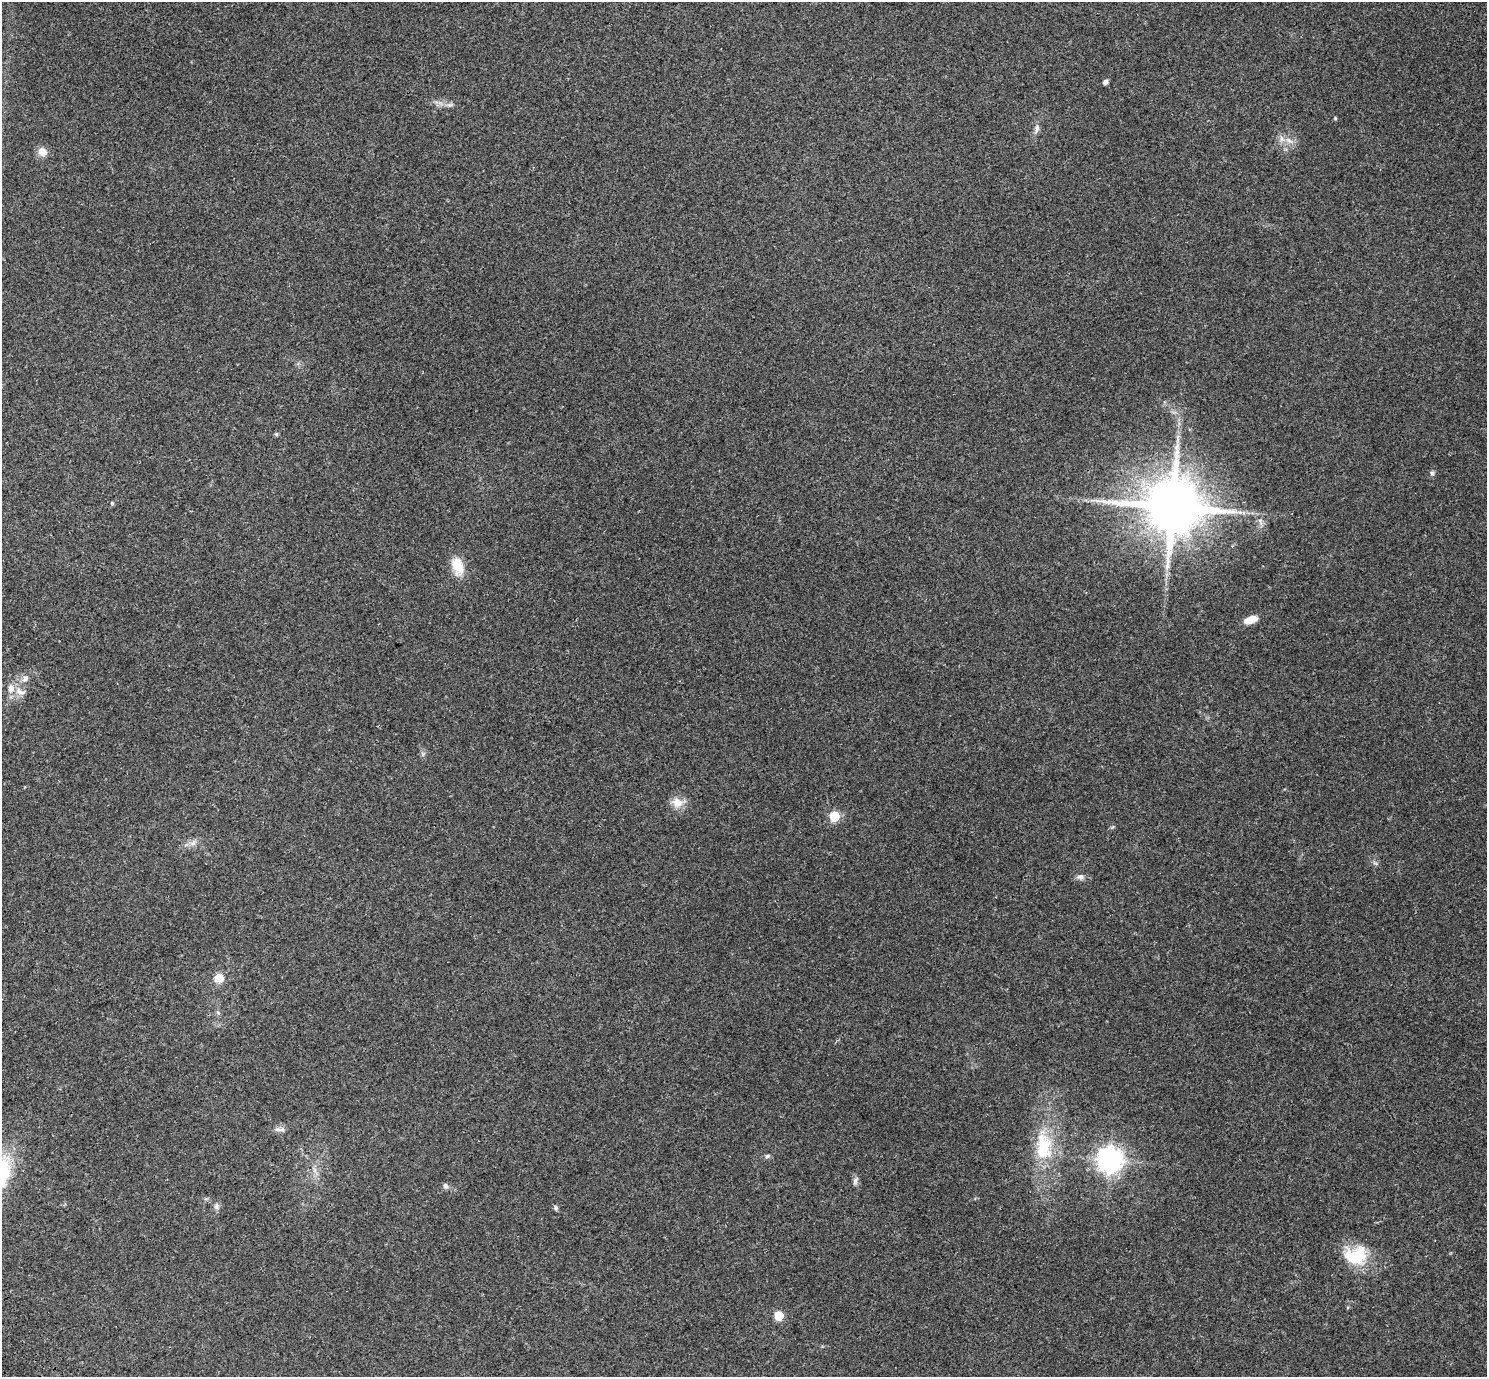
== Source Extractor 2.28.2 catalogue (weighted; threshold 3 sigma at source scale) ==
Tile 7 of 4 x 4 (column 3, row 2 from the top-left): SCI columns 3122-4606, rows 3138-4512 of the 6238 x 6212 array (HDU 1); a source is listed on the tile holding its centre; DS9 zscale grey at full resolution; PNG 1489 x 1379 px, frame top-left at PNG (2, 2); no overlay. Shown black and unused: <1% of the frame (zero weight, under 3 of 4 exposures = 9% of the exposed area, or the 3 px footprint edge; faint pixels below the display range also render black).
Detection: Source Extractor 2.28.2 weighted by HDU 2 'WHT'; one run over the whole footprint, this tile lists its part. Background 0.109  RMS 0.0058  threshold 0.026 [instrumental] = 3 sigma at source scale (4.5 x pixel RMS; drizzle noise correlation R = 1.50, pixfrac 1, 0.0396/0.0396 arcsec/px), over >= 5 px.
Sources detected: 36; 1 inside a brighter listed object's ellipse — not listed separately; the other 35 listed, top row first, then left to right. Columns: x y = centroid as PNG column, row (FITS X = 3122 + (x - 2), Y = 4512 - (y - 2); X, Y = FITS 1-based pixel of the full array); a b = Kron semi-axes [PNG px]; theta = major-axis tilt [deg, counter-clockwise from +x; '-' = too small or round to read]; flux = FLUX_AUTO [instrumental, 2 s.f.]
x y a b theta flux
1105 82 6 5 - 1.8
450 105 9 4 8 1.5
1335 118 5 4 - 0.56
1037 129 14 6 80 2.3
1282 139 9 6 -61 2.4
1290 141 12 4 -40 2.4
42 152 12 10 -41 4.5
276 434 5 4 - 0.84
1178 440 9 4 71 1.6
1432 473 6 5 - 1.1
112 503 5 4 - 0.9
1172 507 18 16 8 3500
1260 521 10 5 -76 2.3
458 566 21 12 -70 12
1251 619 15 7 20 7.6
25 678 10 7 41 2.4
11 689 11 9 78 4.2
20 692 17 7 -17 3.6
423 754 6 6 - 1.2
677 803 16 13 -8 6.4
834 816 6 6 - 27
193 843 9 6 60 2.2
1080 877 11 7 4 2.3
219 978 10 10 - 6.6
218 1013 6 5 - 1
277 1129 11 7 7 2.4
1044 1147 40 23 -86 31
767 1156 8 5 44 1.2
1110 1160 8 8 - 510
855 1181 12 6 70 1.9
445 1186 8 6 -70 1.6
216 1206 8 6 89 1.7
556 1208 7 5 -61 1.2
1359 1254 26 24 86 19
779 1316 6 5 - 20
Overlapping masked pixels (flux is a lower limit): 1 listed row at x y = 1172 507